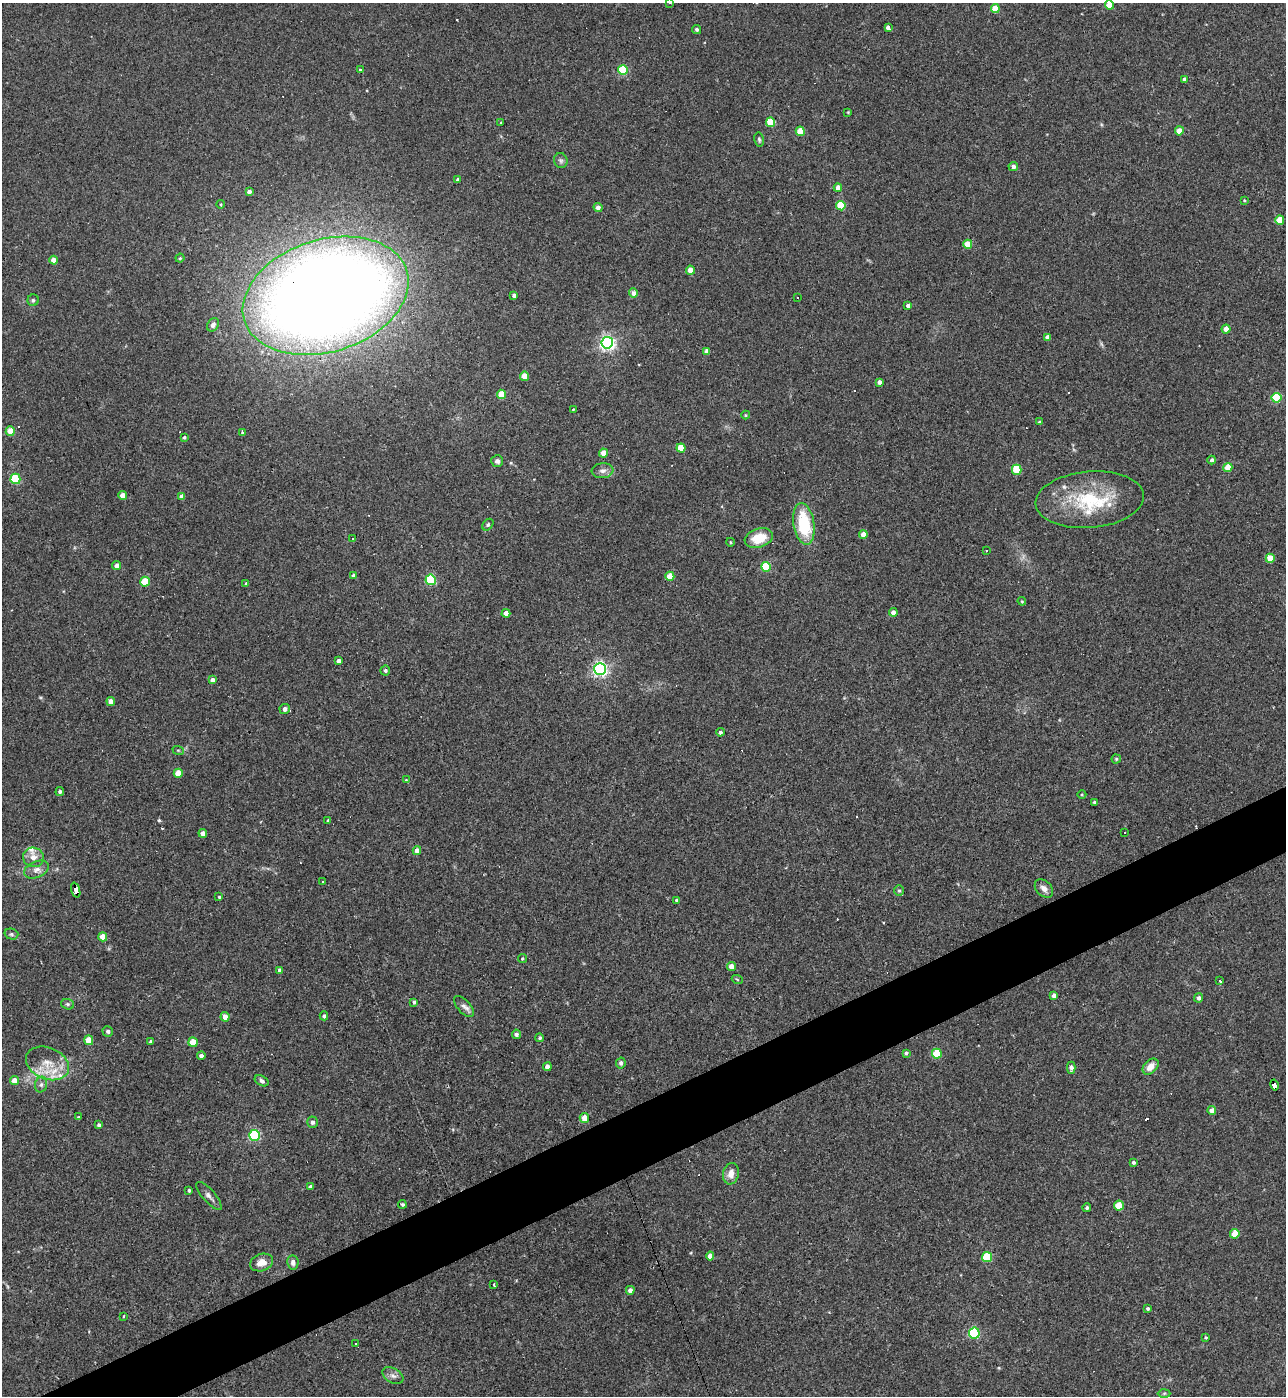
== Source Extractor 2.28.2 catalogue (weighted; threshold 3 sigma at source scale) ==
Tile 7 of 4 x 4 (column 3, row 2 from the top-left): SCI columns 2719-4002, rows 2791-4184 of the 5565 x 5579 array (HDU 1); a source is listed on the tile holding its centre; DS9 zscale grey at full resolution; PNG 1288 x 1398 px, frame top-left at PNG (2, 3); each listed source drawn as its Kron ellipse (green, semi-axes under 4 px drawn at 4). Shown black and unused: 4% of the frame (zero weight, under 3 of 4 exposures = <1% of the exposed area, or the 3 px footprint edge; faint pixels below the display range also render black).
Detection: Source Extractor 2.28.2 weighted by HDU 2 'WHT'; one run over the whole footprint, this tile lists its part. Background 0.0277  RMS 0.0045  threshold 0.0203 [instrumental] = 3 sigma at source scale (4.5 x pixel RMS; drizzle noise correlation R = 1.50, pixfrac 1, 0.05/0.05 arcsec/px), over >= 5 px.
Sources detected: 184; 14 cosmic-ray / hot-pixel residue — neither listed nor drawn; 6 inside a brighter listed object's ellipse — not listed separately; the other 164 listed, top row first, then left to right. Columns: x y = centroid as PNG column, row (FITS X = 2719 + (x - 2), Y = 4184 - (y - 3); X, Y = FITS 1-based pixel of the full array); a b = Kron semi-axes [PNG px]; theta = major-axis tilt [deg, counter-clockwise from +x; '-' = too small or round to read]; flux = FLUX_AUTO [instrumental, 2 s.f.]
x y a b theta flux
670 3 4 3 - 0.29
1109 5 4 4 - 9.1
995 9 4 4 - 10
888 28 4 4 - 3.2
697 29 5 4 - 0.86
360 70 3 3 - 0.7
623 70 5 5 - 24
1184 79 4 3 - 0.93
848 112 3 2 - 0.34
771 122 5 4 - 16
501 123 3 2 - 0.34
800 131 4 4 - 11
1179 131 4 4 - 6
759 139 7 4 -81 0.82
561 160 7 7 - 1.2
1013 166 4 4 - 1.8
458 180 4 4 - 1.6
838 188 4 4 - 3.9
249 191 4 4 - 1.9
1244 200 4 3 - 0.4
221 204 4 3 - 0.38
841 206 5 4 - 15
598 207 4 4 - 2.2
1280 220 4 4 - 11
968 244 4 4 - 11
180 258 4 4 - 0.6
53 260 4 4 - 5.1
690 270 4 4 - 5.4
633 293 5 4 - 2.2
514 295 4 3 - 1.5
326 296 85 56 17 980
797 297 3 3 - 6.7
33 300 6 5 - 0.84
908 305 4 3 - 1.4
213 325 7 5 60 1.6
1226 329 4 4 - 4.9
1048 337 4 4 - 2.9
607 343 6 6 - 140
707 351 4 4 - 3.1
524 376 4 4 - 6.7
879 382 4 3 - 1.8
501 394 5 4 - 11
1276 398 5 5 - 24
573 409 3 2 - 0.31
746 415 4 4 - 0.46
1039 422 3 3 - 0.41
10 431 4 4 - 11
243 432 3 3 - 1.5
184 437 4 4 - 0.87
681 448 4 4 - 12
604 453 4 4 - 6.3
1212 460 4 4 - 1.3
497 461 6 6 - 1.3
1228 467 4 4 - 9.9
1017 470 5 5 - 19
603 471 11 7 6 2.2
15 479 5 5 - 29
122 495 4 4 - 3.4
182 496 4 4 - 2.9
1090 500 54 28 5 33
804 524 21 10 -81 25
488 525 6 4 50 0.74
863 534 4 4 - 4
759 538 14 9 17 10
352 539 3 2 - 0.34
730 542 4 3 - 0.33
986 550 3 2 - 0.52
1270 558 4 4 - 8.2
117 566 4 4 - 2.4
766 567 5 5 - 21
353 576 4 4 - 1.8
670 576 4 4 - 7.6
431 580 5 5 - 36
145 582 5 4 - 13
246 584 4 3 - 0.55
1022 601 4 3 - 0.4
893 612 4 4 - 2.4
506 613 4 4 - 3.2
339 661 4 4 - 2
600 669 6 6 - 130
385 670 5 5 - 1
212 680 4 4 - 2.3
111 701 4 4 - 3.9
285 709 5 5 - 2.5
720 732 4 4 - 1.2
178 750 6 3 -18 0.51
1116 759 4 4 - 0.65
178 773 4 4 - 7.7
406 780 4 3 - 0.36
60 792 4 4 - 0.99
1082 795 4 3 - 0.42
1094 802 3 3 - 0.61
328 821 4 3 - 0.79
203 833 4 4 - 2.7
1125 833 3 3 - 0.6
417 851 4 4 - 3.1
33 857 10 10 - 3.9
36 870 13 8 22 2.8
323 882 3 3 - 0.71
1044 888 10 7 -46 2.6
76 890 7 4 -71 150
899 890 5 4 - 0.73
219 897 3 3 - 0.53
677 900 4 3 - 1.2
11 934 7 5 -15 0.92
103 937 4 4 - 7.2
522 958 4 4 - 0.57
731 967 4 4 - 3.2
280 970 4 4 - 1.7
737 979 5 3 - 0.42
1220 981 3 3 - 2.5
1054 996 4 4 - 1.9
1199 998 4 4 - 1.4
414 1002 4 3 - 0.85
68 1004 6 5 - 0.84
464 1006 13 6 -47 2
324 1016 4 4 - 1.1
225 1017 5 4 - 4
108 1031 5 5 - 1
516 1034 5 4 - 1.4
540 1038 4 4 - 0.74
89 1040 5 4 - 7.2
150 1042 3 3 - 0.73
193 1042 5 4 - 7.8
906 1053 4 4 - 0.92
937 1054 5 5 - 16
201 1055 4 4 - 1.6
47 1063 22 15 -22 10
621 1063 5 4 - 1.3
547 1067 4 4 - 3.1
1151 1067 9 6 45 4.3
1071 1068 6 4 88 1.9
15 1081 4 4 - 4.7
262 1081 7 5 -28 1.2
41 1085 8 6 75 1.3
1274 1085 5 4 - 39
1212 1111 4 4 - 3.1
78 1117 4 3 - 0.45
584 1118 5 4 - 4.8
313 1122 5 5 - 1.4
99 1125 4 4 - 1.3
254 1135 5 5 - 50
1133 1162 4 3 - 1
731 1174 11 8 77 4.2
311 1186 3 3 - 1.1
189 1190 3 3 - 0.74
209 1196 18 6 -48 2.1
402 1204 4 4 - 0.8
1119 1206 5 5 - 13
1087 1208 4 4 - 0.81
1235 1234 5 4 - 12
710 1256 4 4 - 2.7
987 1257 5 5 - 21
262 1262 12 8 18 4.5
293 1262 7 5 -82 1.6
494 1284 3 2 - 0.82
630 1290 4 4 - 1.8
1148 1309 3 3 - 0.76
124 1316 3 2 - 0.3
974 1333 5 5 - 42
1206 1337 4 3 - 0.5
355 1344 3 2 - 0.62
393 1376 11 7 -31 1.9
1164 1393 6 4 2 0.62
Overlapping masked pixels (flux is a lower limit): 3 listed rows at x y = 326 296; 76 890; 1274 1085
Isophote crosses this tile's border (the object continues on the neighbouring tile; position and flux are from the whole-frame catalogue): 2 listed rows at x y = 670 3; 1109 5